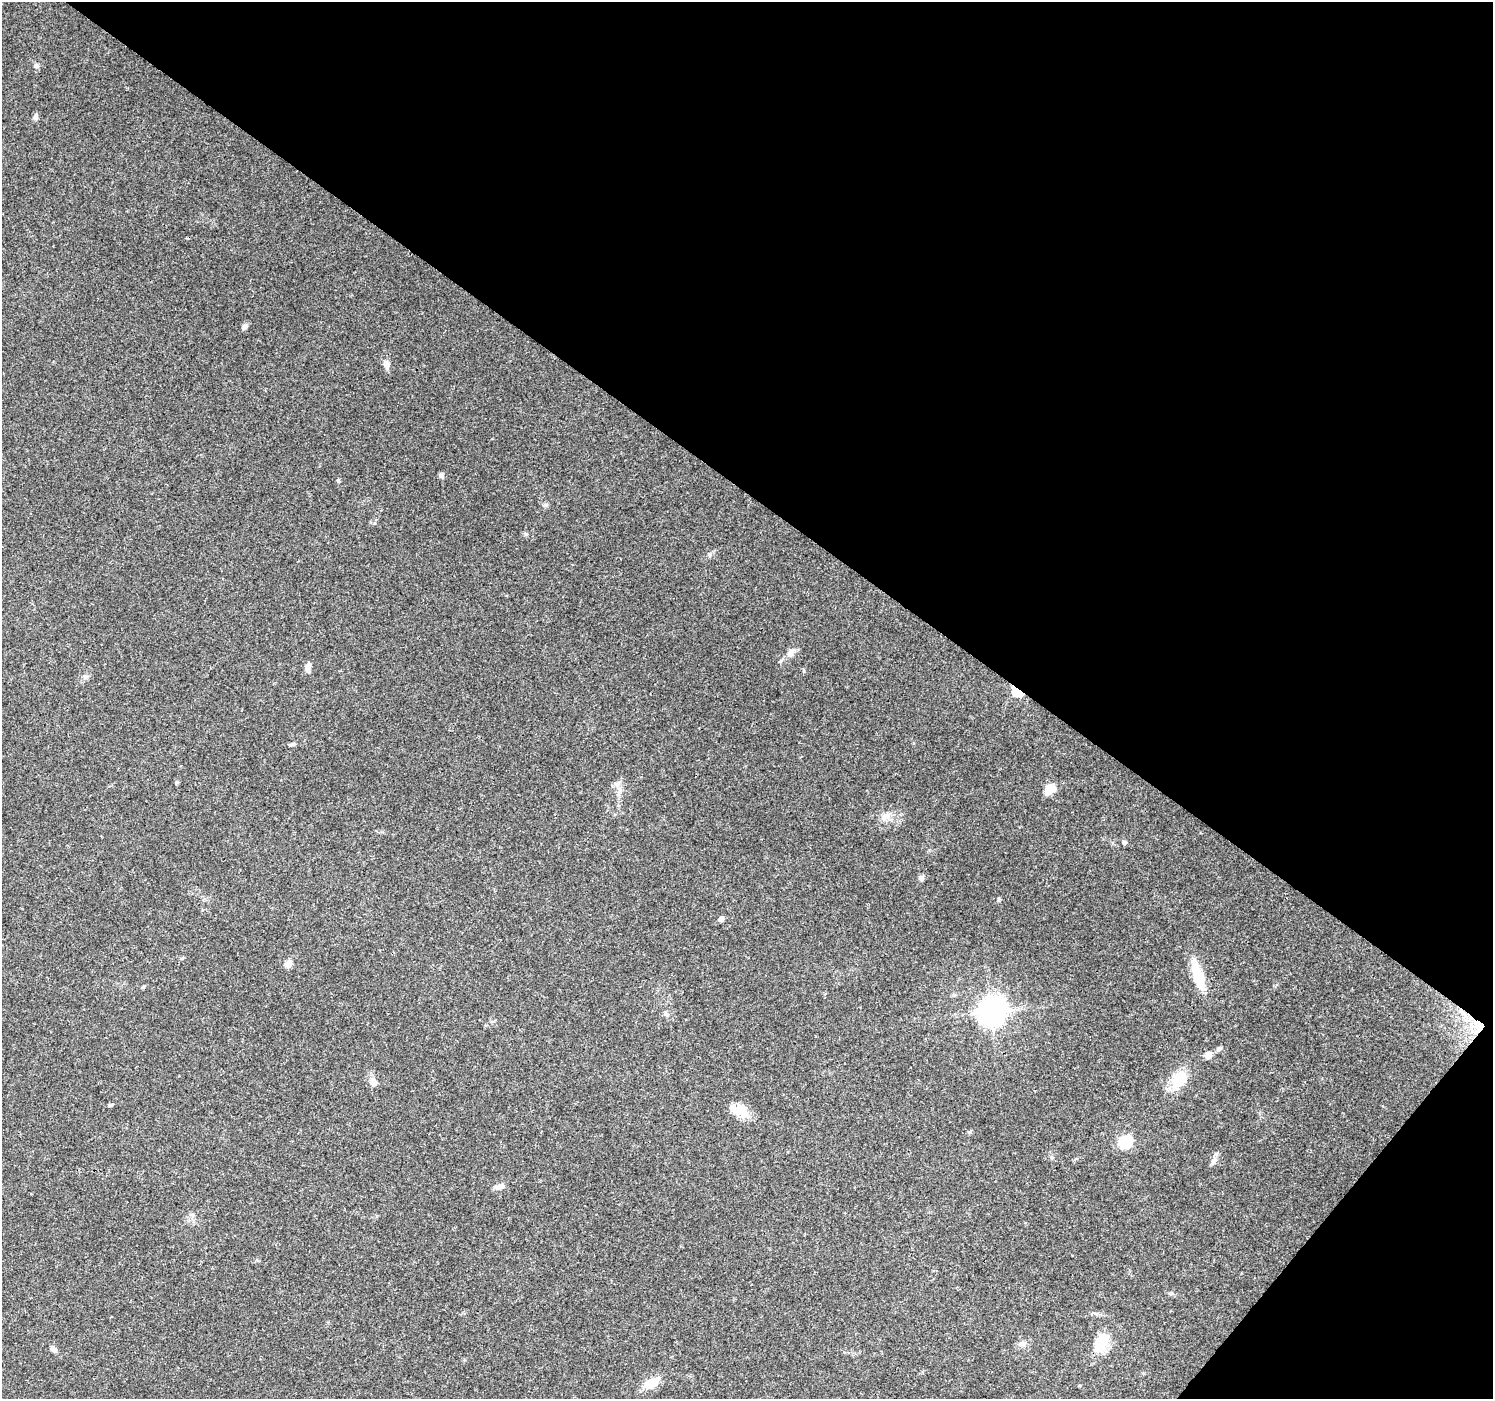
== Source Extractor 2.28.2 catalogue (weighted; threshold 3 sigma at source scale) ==
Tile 8 of 4 x 4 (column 4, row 2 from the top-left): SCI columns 4482-5972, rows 3039-4435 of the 5972 x 6010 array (HDU 1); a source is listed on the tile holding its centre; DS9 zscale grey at full resolution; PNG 1495 x 1401 px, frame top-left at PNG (2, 2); no overlay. Shown black and unused: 38% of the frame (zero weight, under 3 of 4 exposures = <1% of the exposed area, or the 3 px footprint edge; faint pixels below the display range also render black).
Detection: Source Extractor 2.28.2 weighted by HDU 2 'WHT'; one run over the whole footprint, this tile lists its part. Background 0.0748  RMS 0.0045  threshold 0.0201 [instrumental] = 3 sigma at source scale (4.5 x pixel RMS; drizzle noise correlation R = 1.50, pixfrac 1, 0.0396/0.0396 arcsec/px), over >= 5 px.
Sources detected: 37; all 37 listed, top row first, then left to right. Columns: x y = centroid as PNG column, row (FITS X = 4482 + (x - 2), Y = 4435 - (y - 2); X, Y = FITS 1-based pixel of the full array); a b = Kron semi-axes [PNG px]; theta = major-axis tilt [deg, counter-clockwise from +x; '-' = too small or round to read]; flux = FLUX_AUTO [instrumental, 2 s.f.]
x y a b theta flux
36 66 7 6 - 1.2
35 117 7 7 - 1.3
245 326 7 6 - 1.8
386 364 14 7 -82 2.4
441 475 7 5 -75 1
338 480 5 5 - 0.52
545 505 6 6 - 0.87
710 555 6 4 90 0.69
791 652 12 9 53 2.6
307 669 11 7 -79 2.1
1017 691 8 6 -36 26
292 744 8 4 20 0.78
1049 788 7 5 43 21
620 790 7 4 -71 1.2
887 815 9 7 -73 2.2
1124 842 6 5 - 1
921 879 7 6 - 1.2
721 919 5 5 - 1.6
182 958 6 3 19 0.52
288 964 9 7 69 2.6
1198 976 26 10 -73 16
143 987 5 4 - 0.52
991 1011 9 8 - 550
666 1014 7 4 -1 0.82
1479 1025 17 12 -23 7.6
1219 1049 10 5 31 1.2
1208 1055 9 8 - 2.3
1179 1079 16 11 45 14
373 1082 11 9 90 2.5
740 1111 26 12 -24 7.2
1125 1142 7 6 - 49
1213 1161 11 7 65 1.9
499 1187 12 7 13 2.3
1101 1342 26 16 69 10
1022 1344 12 6 0 1.8
53 1349 8 6 -44 1.6
650 1383 14 9 33 9
Overlapping masked pixels (flux is a lower limit): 2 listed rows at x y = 1017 691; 1479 1025
Unlisted compact peaks at least as high as the median listed source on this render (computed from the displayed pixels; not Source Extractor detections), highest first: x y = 526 534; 999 900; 804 671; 969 1132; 111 1105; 177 782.